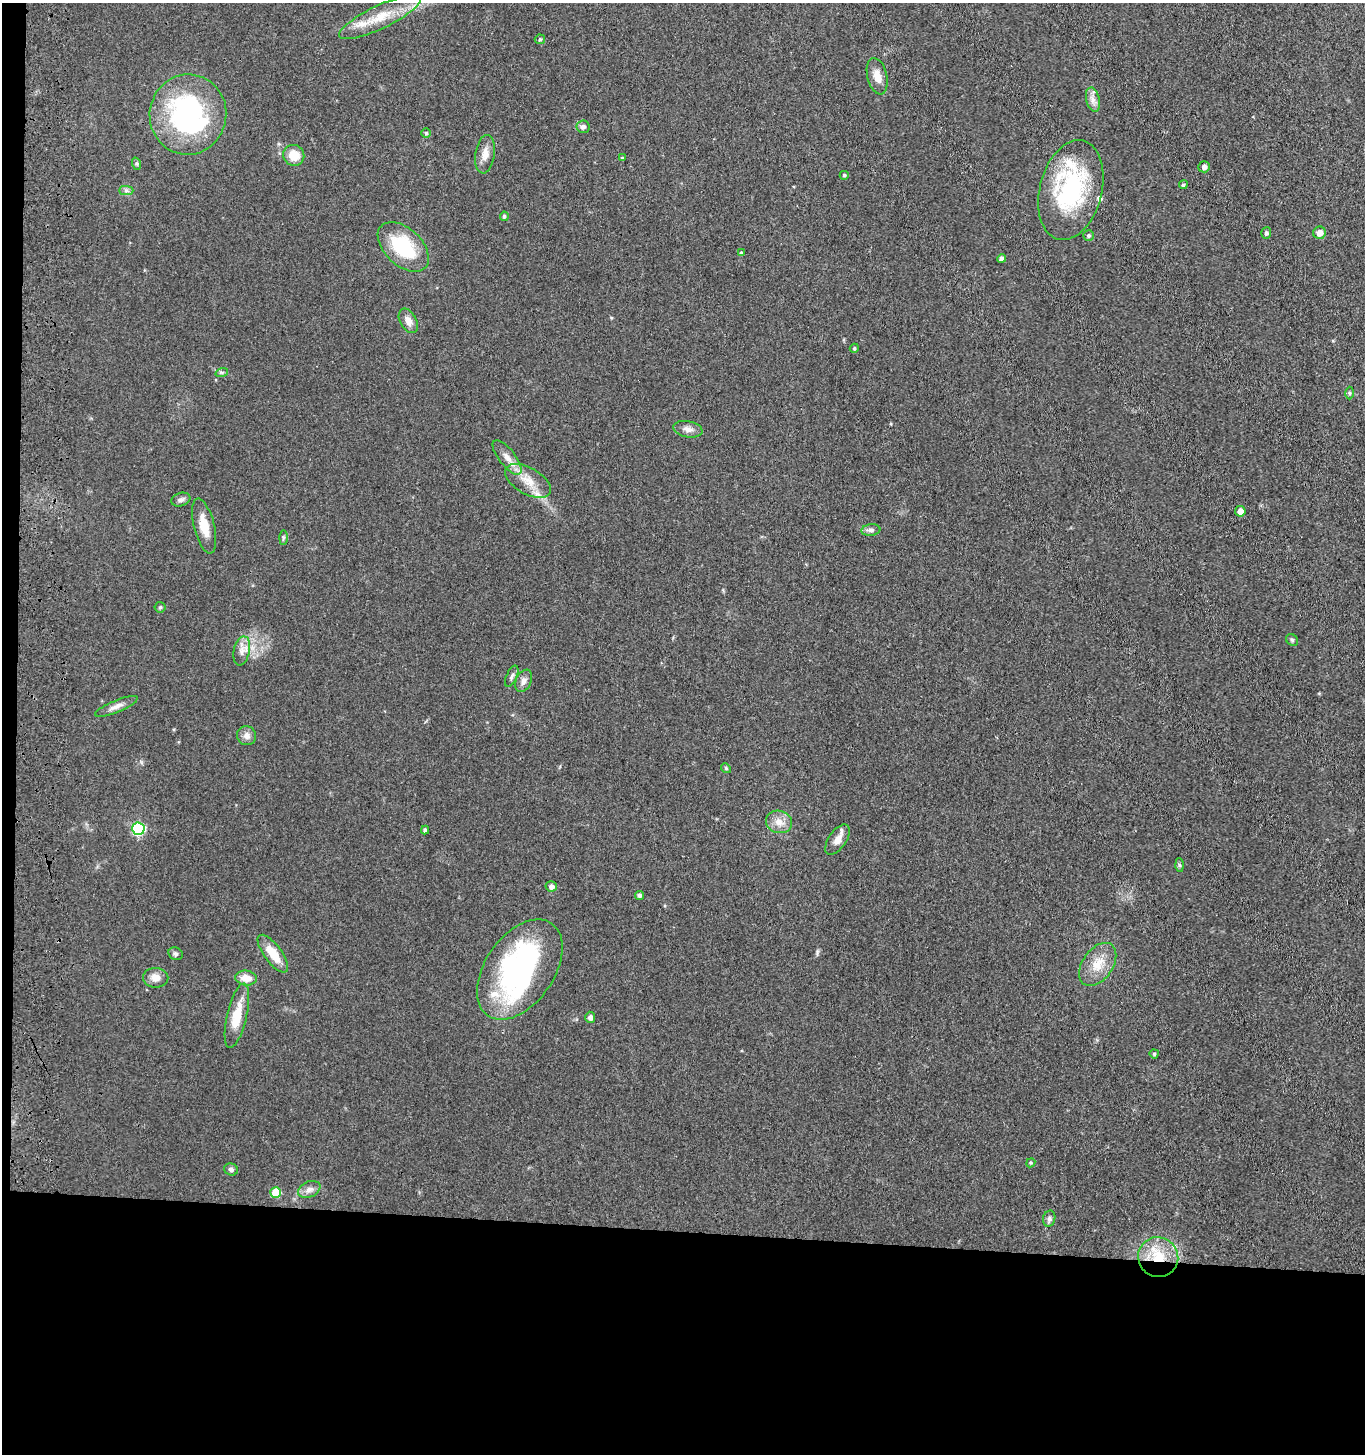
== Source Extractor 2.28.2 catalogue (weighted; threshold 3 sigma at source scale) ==
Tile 7 of 3 x 3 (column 1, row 3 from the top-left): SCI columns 207-1569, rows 3-1454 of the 4543 x 4361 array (HDU 1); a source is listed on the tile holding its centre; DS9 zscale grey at full resolution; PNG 1367 x 1456 px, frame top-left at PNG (2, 3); each listed source drawn as its Kron ellipse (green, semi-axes under 4 px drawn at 4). Shown black and unused: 16% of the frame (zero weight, under 3 of 4 exposures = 5% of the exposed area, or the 3 px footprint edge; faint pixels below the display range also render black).
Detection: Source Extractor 2.28.2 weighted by HDU 2 'WHT'; one run over the whole footprint, this tile lists its part. Background 0.0674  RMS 0.0074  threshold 0.0332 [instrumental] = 3 sigma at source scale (4.5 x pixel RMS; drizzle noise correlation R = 1.50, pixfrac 1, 0.05/0.05 arcsec/px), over >= 5 px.
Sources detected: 73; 3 inside a brighter object's white glare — neither listed nor drawn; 5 inside a brighter listed object's ellipse — not listed separately; the other 65 listed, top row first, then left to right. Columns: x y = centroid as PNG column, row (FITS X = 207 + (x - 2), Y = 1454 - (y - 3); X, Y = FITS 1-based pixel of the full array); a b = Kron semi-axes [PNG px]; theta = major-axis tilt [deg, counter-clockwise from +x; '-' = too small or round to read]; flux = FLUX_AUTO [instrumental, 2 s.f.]
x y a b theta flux
380 17 45 11 25 21
540 39 5 5 - 1.2
877 76 18 9 -77 8.1
1093 100 12 6 -77 4.2
188 114 40 38 79 130
583 127 6 6 - 2.6
426 133 4 4 - 1.2
485 154 19 9 81 6.8
294 155 11 10 - 12
622 158 4 4 - 0.87
137 164 6 4 -72 1.1
1204 167 6 5 - 2.9
844 175 4 4 - 1.1
1183 185 4 4 - 1.3
1071 190 51 31 76 92
126 191 7 4 -1 1.7
504 216 5 4 - 1.4
1266 233 6 5 - 2
1319 233 6 6 - 5.7
1088 235 5 5 - 1.5
403 247 30 18 -43 43
741 253 4 4 - 1
1002 259 4 4 - 3.5
408 321 13 8 -61 5.7
854 348 5 4 - 0.89
222 372 6 4 18 1.3
1349 393 6 4 -89 1.2
688 429 15 8 -11 4.4
507 457 21 8 -52 7.1
528 481 25 13 -30 14
181 500 10 6 18 2.5
1240 511 5 5 - 5.6
204 526 28 10 -76 12
871 530 9 6 6 2.3
283 538 7 4 89 1.2
160 607 5 5 - 1.1
1292 640 6 5 - 1.2
242 651 15 8 77 5.7
512 676 11 5 64 2.1
523 681 12 7 65 3.8
116 706 23 6 22 4.9
247 736 10 9 - 4.2
726 768 5 4 - 1
779 822 13 11 -19 7.4
138 829 6 6 - 90
425 830 4 4 - 2.1
837 840 17 8 55 6.5
1179 865 6 4 -88 1.3
551 886 5 5 - 2.9
640 895 4 4 - 2.1
176 954 7 6 - 1.7
273 954 22 8 -53 15
1098 964 24 15 55 15
520 969 56 34 55 140
156 978 12 9 0 6.4
246 978 10 7 -7 8.1
237 1016 33 10 77 17
590 1017 5 5 - 3
1154 1054 4 4 - 1.3
1031 1163 5 4 - 0.96
231 1169 7 6 - 2.2
309 1189 11 7 25 3.9
276 1192 5 5 - 22
1049 1219 8 6 75 2.3
1158 1257 20 19 - 26
Overlapping masked pixels (flux is a lower limit): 1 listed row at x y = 1158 1257